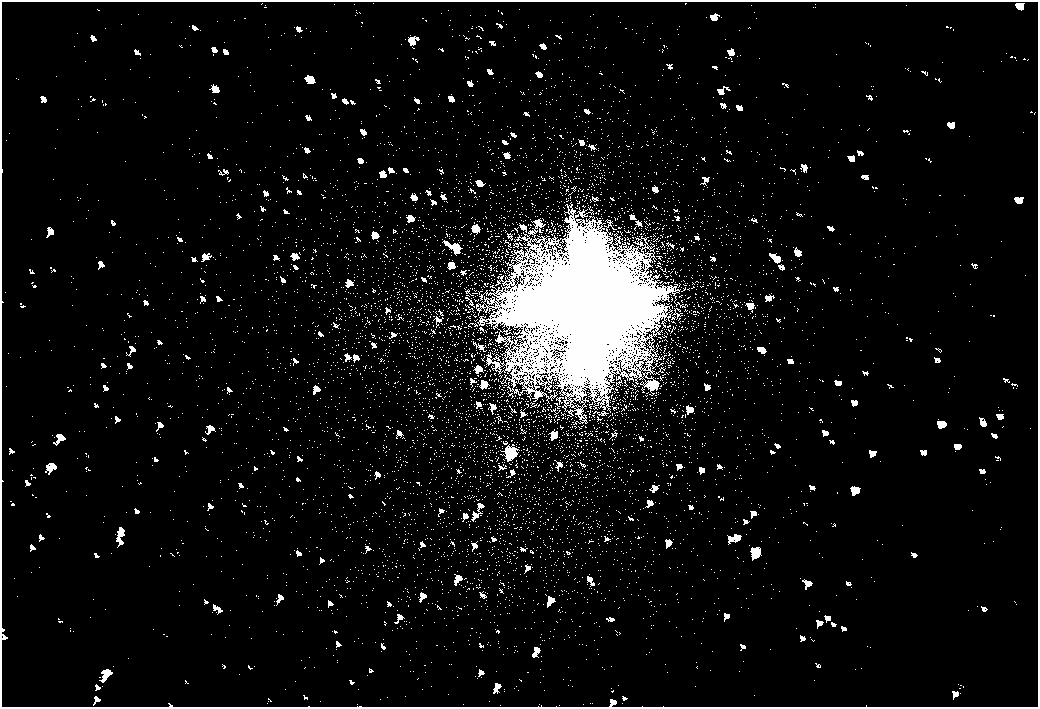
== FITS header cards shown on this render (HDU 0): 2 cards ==
NAXIS1  =                 2072
NAXIS2  =                 1410

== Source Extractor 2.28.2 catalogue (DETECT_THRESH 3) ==
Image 2072 x 1410 px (HDU 0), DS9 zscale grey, zoomed out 1/2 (1 PNG px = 2 x 2 image px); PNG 1040 x 709 px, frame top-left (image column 1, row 1410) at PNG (2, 2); no overlay
Background 80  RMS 28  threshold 83.2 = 3 sigma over >= 5 px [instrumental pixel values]
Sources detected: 4; all 4 listed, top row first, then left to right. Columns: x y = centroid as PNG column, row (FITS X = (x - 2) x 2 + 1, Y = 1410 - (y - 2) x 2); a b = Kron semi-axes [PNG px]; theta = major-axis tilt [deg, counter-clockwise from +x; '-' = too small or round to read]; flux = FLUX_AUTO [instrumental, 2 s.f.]
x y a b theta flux
587 304 30 29 - 380000
654 385 6 5 - 12000
511 452 10 9 - 34000
755 552 11 8 -28 32000